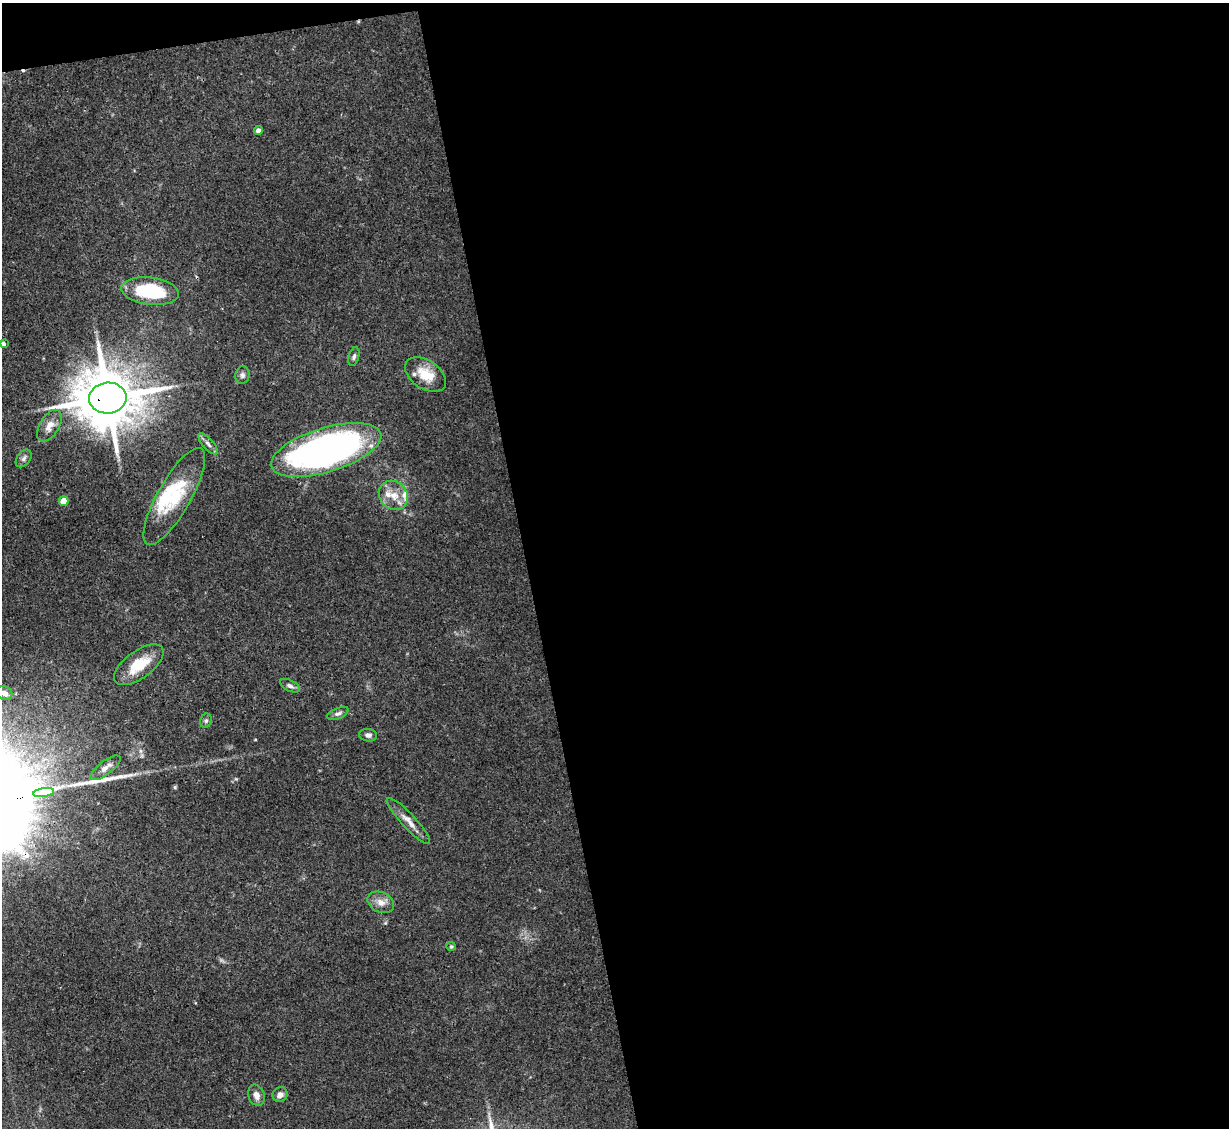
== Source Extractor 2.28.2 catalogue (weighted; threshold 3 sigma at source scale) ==
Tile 4 of 4 x 4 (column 4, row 1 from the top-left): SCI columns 3682-4908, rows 3626-4751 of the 4908 x 4884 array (HDU 1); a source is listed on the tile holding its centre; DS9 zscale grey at full resolution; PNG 1231 x 1130 px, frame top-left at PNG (2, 3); each listed source drawn as its Kron ellipse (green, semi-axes under 4 px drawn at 4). Shown black and unused: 58% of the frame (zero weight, under 3 of 4 exposures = <1% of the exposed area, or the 3 px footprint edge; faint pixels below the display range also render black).
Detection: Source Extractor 2.28.2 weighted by HDU 2 'WHT'; one run over the whole footprint, this tile lists its part. Background 0.11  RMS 0.004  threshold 0.0182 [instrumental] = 3 sigma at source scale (4.5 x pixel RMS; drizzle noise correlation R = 1.50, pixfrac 1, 0.05/0.05 arcsec/px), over >= 5 px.
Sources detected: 32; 1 inside a brighter object's white glare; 1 cosmic-ray / hot-pixel residue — neither listed nor drawn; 3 inside a brighter listed object's ellipse — not listed separately; the other 27 listed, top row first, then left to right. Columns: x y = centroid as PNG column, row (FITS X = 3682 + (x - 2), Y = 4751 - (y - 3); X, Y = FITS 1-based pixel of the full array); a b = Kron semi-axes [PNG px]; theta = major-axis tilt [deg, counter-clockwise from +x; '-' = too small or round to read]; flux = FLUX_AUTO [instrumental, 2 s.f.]
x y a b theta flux
258 131 4 4 - 2
150 291 29 14 -7 25
3 344 4 4 - 1.3
354 356 9 5 74 1.1
242 375 9 7 78 1.2
426 375 23 14 -34 9.1
108 398 19 15 5 2800
49 426 17 9 60 4.1
208 444 13 5 -48 1.7
326 450 57 22 17 160
24 458 10 6 53 1.3
393 495 15 13 -46 6.1
174 496 55 16 60 21
64 501 5 4 - 6.5
139 665 29 13 36 12
290 686 10 5 -27 1.3
4 693 8 6 -28 2.3
338 713 11 5 22 1.3
206 721 7 5 69 0.85
368 735 9 6 -6 1.5
105 768 18 6 37 2.8
44 792 10 3 9 710
408 821 31 7 -47 4
381 902 14 10 -26 3.4
451 946 5 4 - 0.52
256 1095 11 8 -69 2.6
280 1095 8 7 - 1.8
Overlapping masked pixels (flux is a lower limit): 1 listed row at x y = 108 398
Isophote crosses this tile's border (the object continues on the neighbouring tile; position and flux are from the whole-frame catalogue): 1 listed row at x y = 3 344